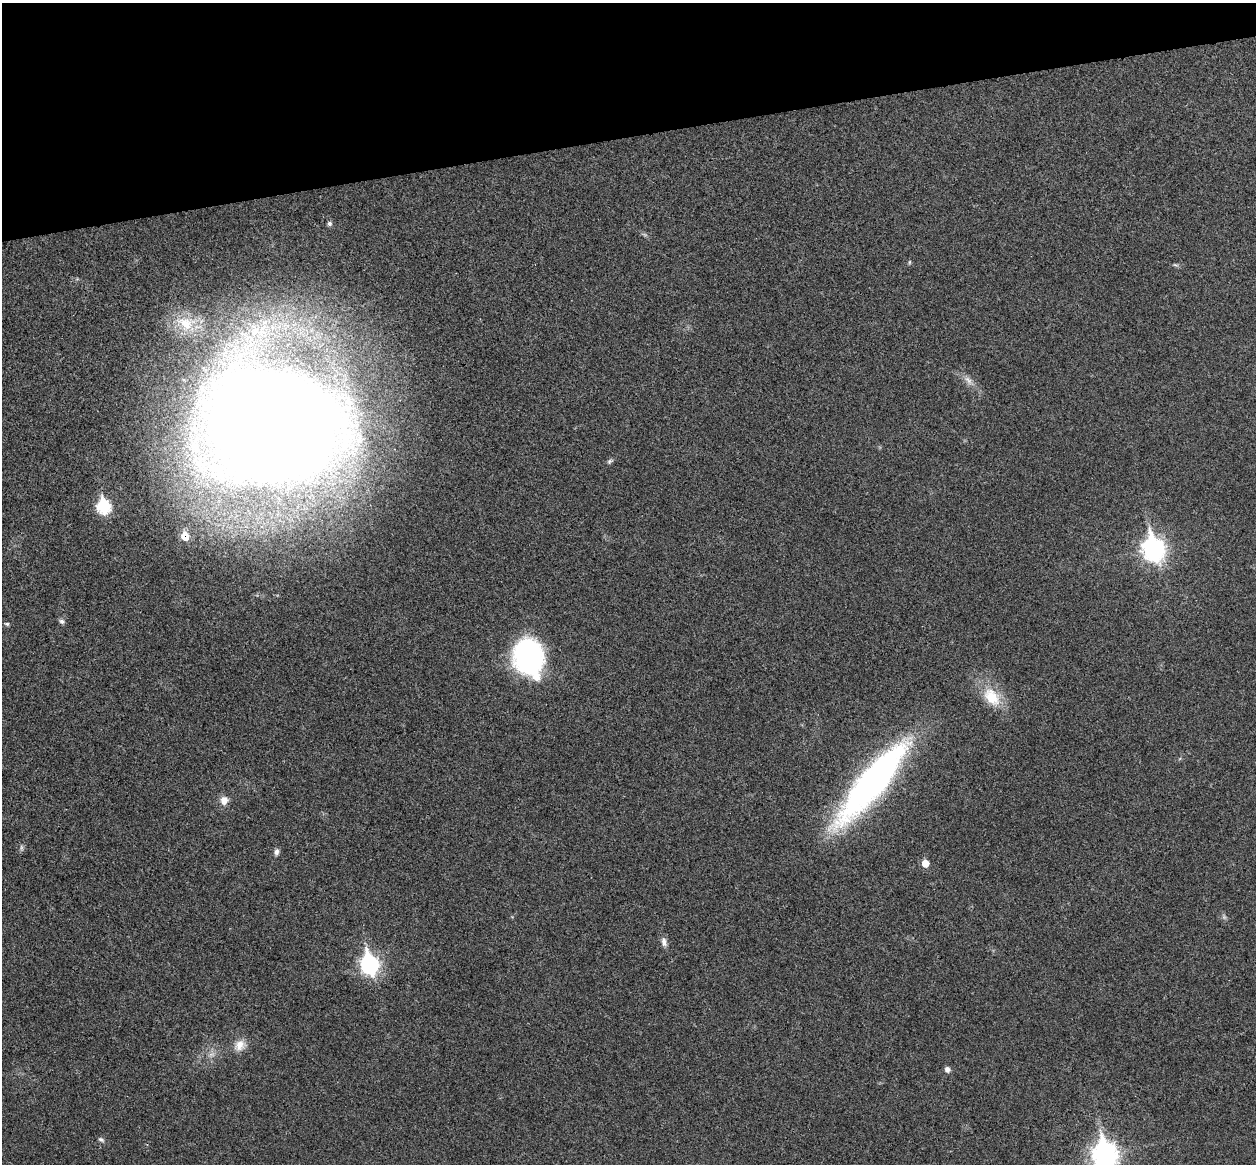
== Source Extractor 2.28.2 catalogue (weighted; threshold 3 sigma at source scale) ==
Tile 3 of 4 x 4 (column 3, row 1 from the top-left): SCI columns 2567-3820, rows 3643-4804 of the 5134 x 5077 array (HDU 1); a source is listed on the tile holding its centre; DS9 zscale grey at full resolution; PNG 1258 x 1166 px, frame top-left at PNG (2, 3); no overlay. Shown black and unused: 12% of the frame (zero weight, under 3 of 4 exposures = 6% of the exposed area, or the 3 px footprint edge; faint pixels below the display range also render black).
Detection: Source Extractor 2.28.2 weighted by HDU 2 'WHT'; one run over the whole footprint, this tile lists its part. Background 0.0227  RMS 0.0047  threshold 0.0209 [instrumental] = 3 sigma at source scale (4.5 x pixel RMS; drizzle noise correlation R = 1.50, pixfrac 1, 0.05/0.05 arcsec/px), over >= 5 px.
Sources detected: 30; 2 too faint to see at this stretch — not listed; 1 inside a brighter listed object's ellipse — not listed separately; the other 27 listed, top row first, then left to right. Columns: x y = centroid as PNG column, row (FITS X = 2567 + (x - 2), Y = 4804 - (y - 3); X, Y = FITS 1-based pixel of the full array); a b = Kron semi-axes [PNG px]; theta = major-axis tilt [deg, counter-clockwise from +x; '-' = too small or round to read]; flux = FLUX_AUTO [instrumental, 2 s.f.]
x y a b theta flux
329 224 6 6 - 1.3
909 262 7 3 82 0.59
1176 265 9 4 -25 0.84
186 323 35 24 -8 22
262 330 29 16 -80 19
968 381 19 8 -44 4
271 424 105 80 -18 1500
610 461 9 5 34 1.1
104 506 9 7 -74 47
185 536 9 8 - 9
1153 549 12 9 -72 230
62 621 7 6 - 1.4
7 624 6 4 -13 0.84
528 655 31 23 -80 120
992 697 30 20 -50 16
872 782 103 24 50 180
224 800 11 10 - 4.1
21 848 10 5 -90 1.1
276 852 9 6 70 1.6
925 863 6 6 - 6.6
664 942 13 7 -79 2.5
369 964 10 8 -75 160
240 1045 17 13 43 5.8
211 1055 11 7 21 2.5
947 1069 6 6 - 2.1
101 1140 9 5 -26 1.2
1105 1155 12 9 -74 360
Overlapping masked pixels (flux is a lower limit): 1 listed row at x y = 185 536
Isophote crosses this tile's border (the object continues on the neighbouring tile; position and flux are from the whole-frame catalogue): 1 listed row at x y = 1105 1155